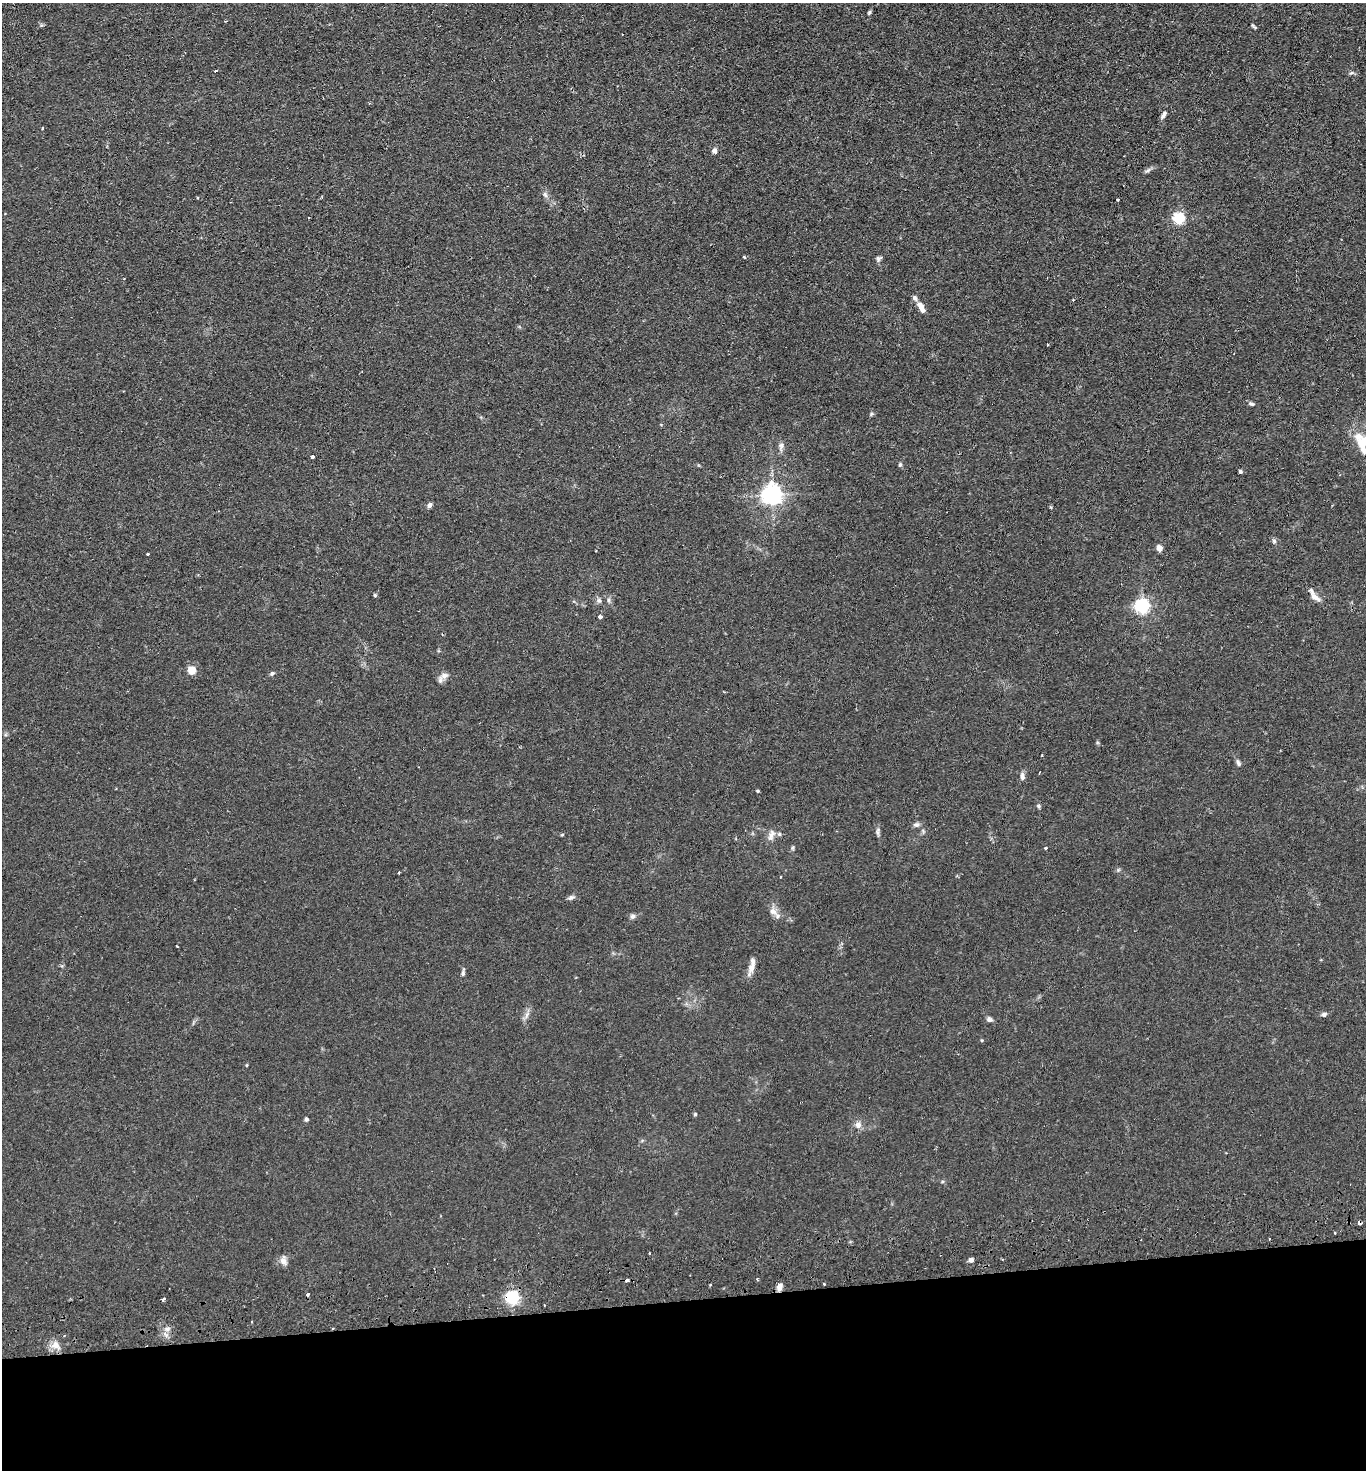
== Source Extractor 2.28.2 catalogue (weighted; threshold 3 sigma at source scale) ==
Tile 8 of 3 x 3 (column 2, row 3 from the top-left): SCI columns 1490-2853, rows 56-1523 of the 4380 x 4515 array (HDU 1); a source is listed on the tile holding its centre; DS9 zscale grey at full resolution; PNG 1368 x 1472 px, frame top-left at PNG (2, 3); no overlay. Shown black and unused: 12% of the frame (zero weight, under 2 of 3 exposures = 3% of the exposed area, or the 3 px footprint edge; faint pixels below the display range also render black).
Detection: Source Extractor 2.28.2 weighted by HDU 2 'WHT'; one run over the whole footprint, this tile lists its part. Background 0.0312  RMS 0.0056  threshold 0.0254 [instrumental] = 3 sigma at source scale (4.5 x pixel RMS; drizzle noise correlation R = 1.50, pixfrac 1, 0.05/0.05 arcsec/px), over >= 5 px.
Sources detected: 88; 6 cosmic-ray / hot-pixel residue — not listed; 4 inside a brighter listed object's ellipse — not listed separately; the other 78 listed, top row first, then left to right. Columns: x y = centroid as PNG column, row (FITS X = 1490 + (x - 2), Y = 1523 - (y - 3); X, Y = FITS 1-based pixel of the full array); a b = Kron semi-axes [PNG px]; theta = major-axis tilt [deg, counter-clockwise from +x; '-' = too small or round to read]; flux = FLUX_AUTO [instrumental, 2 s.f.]
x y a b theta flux
869 12 6 4 63 0.79
1254 26 7 3 -45 0.76
216 71 4 2 - 0.6
1351 73 7 4 1 0.96
369 103 3 3 - 0.51
1164 115 12 5 57 1.8
42 128 3 2 - 0.57
714 151 7 6 - 1.9
1148 170 10 4 40 1.3
545 195 9 5 -63 1.6
1118 200 3 3 - 0.58
1179 218 6 5 - 64
744 257 4 3 - 0.48
879 258 8 6 37 1.3
915 298 7 6 - 1.6
1073 300 3 3 - 0.58
921 307 11 5 -62 4.7
1251 404 9 5 -18 1.2
871 414 5 5 - 0.8
1362 443 29 16 -80 14
781 446 13 7 89 2.2
312 457 3 3 - 3.6
900 465 6 5 - 0.92
1240 472 4 3 - 1.1
772 495 7 7 - 320
429 505 6 5 - 1.7
1274 541 6 6 - 1.1
1159 548 6 5 - 3.7
148 554 3 3 - 0.85
375 595 4 4 - 0.78
1315 597 16 7 -36 3.6
599 600 7 6 - 1.4
608 600 6 4 90 1
1142 606 6 6 - 130
600 617 3 3 - 7.3
192 670 5 5 - 18
272 673 6 5 - 1.2
444 676 12 8 21 3.1
1042 755 2 2 - 0.45
1238 763 10 5 -69 1.5
1022 776 10 5 -87 2
758 791 3 3 - 0.64
1038 806 6 4 -24 0.83
916 824 9 6 16 1.6
878 832 15 4 -86 1.5
562 834 5 3 - 0.56
772 834 14 8 73 3.3
793 848 7 4 82 0.82
1045 848 3 3 - 1.2
399 873 3 2 - 0.64
780 877 3 2 - 0.38
571 897 9 6 22 1.4
773 911 10 8 -23 3.2
633 916 7 6 - 1.5
752 968 18 7 70 4.6
463 973 10 5 80 1.4
1324 1014 7 6 - 1.3
527 1015 12 5 66 2.3
989 1019 8 6 -17 1.6
982 1040 4 3 - 0.5
247 1065 5 3 - 0.45
695 1114 5 4 - 0.61
306 1119 4 4 - 1.2
858 1125 6 6 - 3.5
1359 1223 4 3 - 5.5
1334 1233 3 2 - 0.61
1002 1259 3 2 - 0.53
283 1260 12 8 -86 3
971 1260 4 4 - 3
757 1279 4 3 - 0.56
627 1280 3 3 - 2.2
824 1284 3 2 - 0.49
779 1287 7 5 70 3.5
512 1298 6 5 - 110
163 1299 4 3 - 2.6
333 1328 3 2 - 0.77
167 1329 7 6 - 1.7
55 1345 12 10 -51 4.3
Overlapping masked pixels (flux is a lower limit): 4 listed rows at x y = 1359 1223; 779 1287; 512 1298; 333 1328
Isophote crosses this tile's border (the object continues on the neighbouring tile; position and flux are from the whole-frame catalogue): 1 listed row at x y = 1362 443